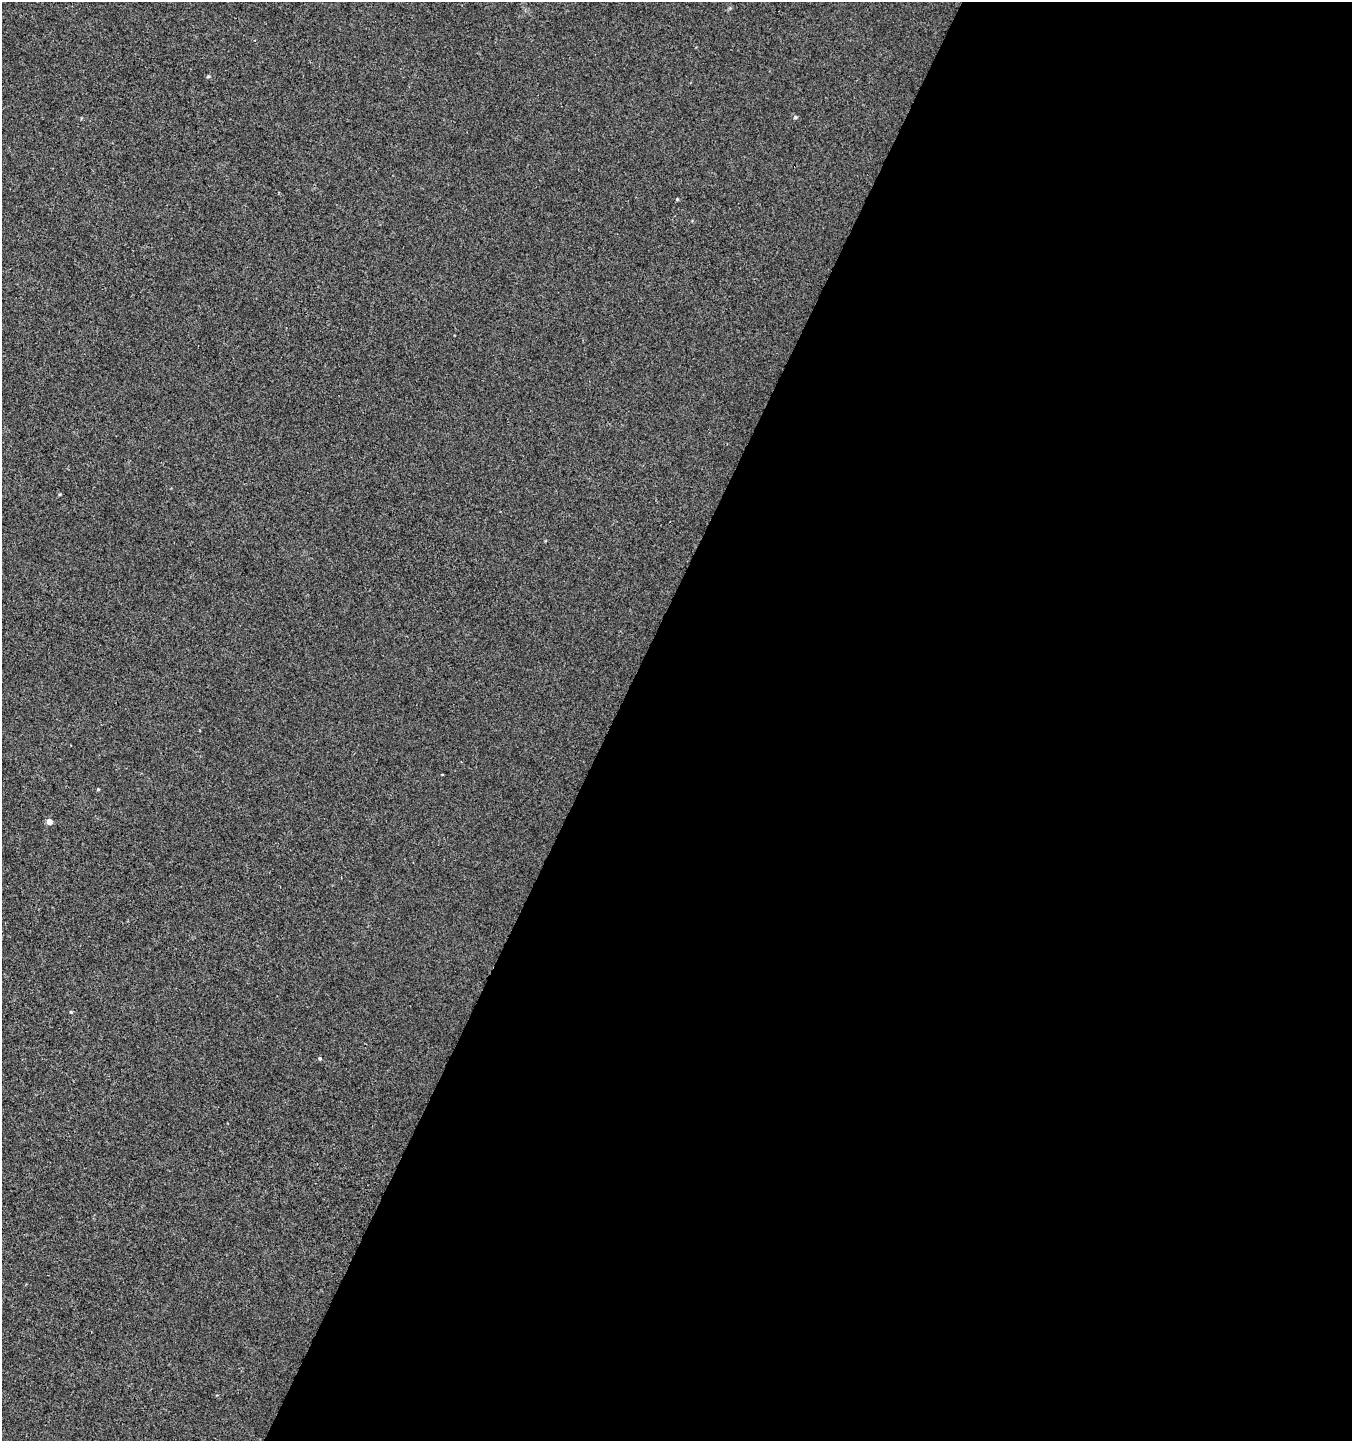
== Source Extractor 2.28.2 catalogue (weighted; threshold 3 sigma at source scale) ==
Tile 12 of 4 x 4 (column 4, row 3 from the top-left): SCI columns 4252-5601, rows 1455-2893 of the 5868 x 5772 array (HDU 1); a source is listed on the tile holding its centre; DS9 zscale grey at full resolution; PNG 1354 x 1443 px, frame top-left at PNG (2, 2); no overlay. Shown black and unused: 55% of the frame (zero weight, under 2 of 3 exposures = <1% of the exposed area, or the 3 px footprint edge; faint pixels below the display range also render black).
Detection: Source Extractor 2.28.2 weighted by HDU 2 'WHT'; one run over the whole footprint, this tile lists its part. Background 0.0011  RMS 0.0056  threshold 0.0253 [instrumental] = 3 sigma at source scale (4.5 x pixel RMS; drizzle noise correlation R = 1.50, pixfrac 1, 0.0396/0.0396 arcsec/px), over >= 5 px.
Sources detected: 7; all 7 listed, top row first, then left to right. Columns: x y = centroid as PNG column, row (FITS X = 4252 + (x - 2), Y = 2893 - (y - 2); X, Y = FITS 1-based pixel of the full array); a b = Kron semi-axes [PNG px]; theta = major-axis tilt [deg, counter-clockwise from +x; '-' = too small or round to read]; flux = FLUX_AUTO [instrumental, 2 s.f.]
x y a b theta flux
208 76 5 4 - 0.69
795 117 5 4 - 1.1
677 199 4 3 - 0.49
98 789 4 3 - 0.51
49 822 6 5 - 3.7
71 1012 4 3 - 0.53
320 1058 5 5 - 0.76